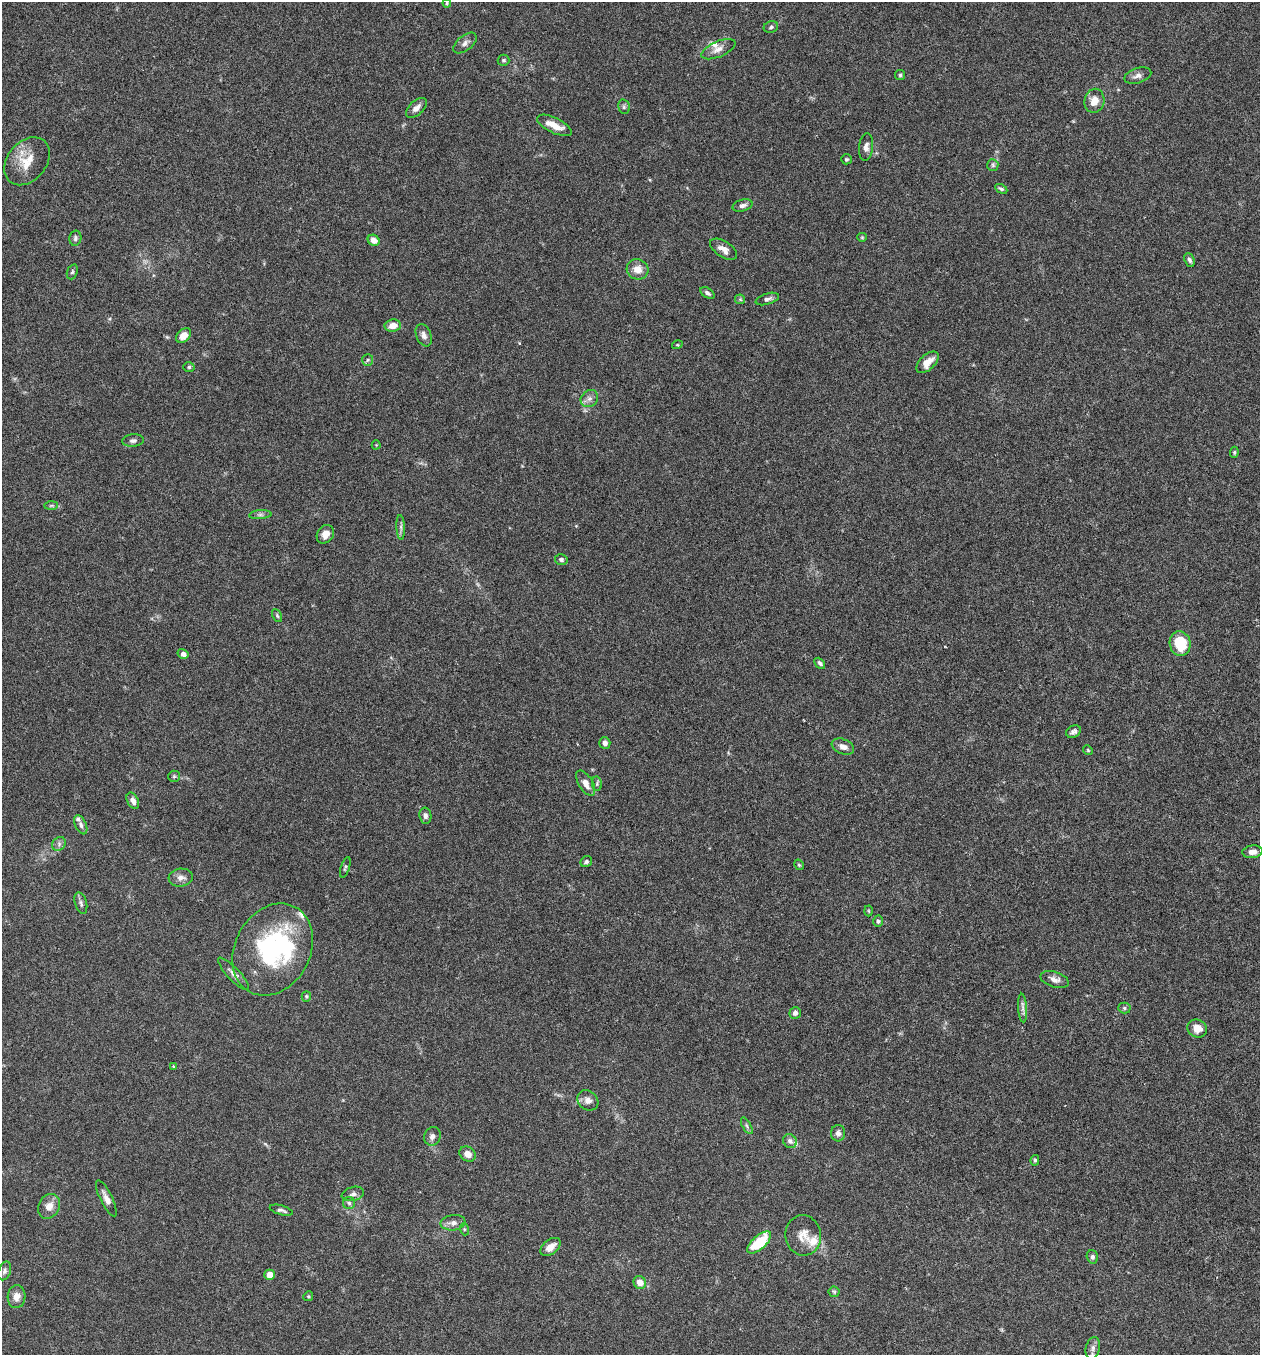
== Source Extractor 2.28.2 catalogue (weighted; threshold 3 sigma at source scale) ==
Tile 6 of 4 x 4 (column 2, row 2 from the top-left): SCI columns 1450-2707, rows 2734-4086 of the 5543 x 5465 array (HDU 1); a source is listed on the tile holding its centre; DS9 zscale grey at full resolution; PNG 1262 x 1357 px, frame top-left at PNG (2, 2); each listed source drawn as its Kron ellipse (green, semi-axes under 4 px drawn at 4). Nothing masked; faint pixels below the display range render black.
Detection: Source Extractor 2.28.2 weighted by HDU 2 'WHT'; one run over the whole footprint, this tile lists its part. Background 0.0173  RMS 0.0019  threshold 0.00795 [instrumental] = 3 sigma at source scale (4.09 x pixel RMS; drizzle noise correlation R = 1.36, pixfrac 0.8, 0.05/0.05 arcsec/px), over >= 5 px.
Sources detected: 108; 1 inside a brighter object's white glare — neither listed nor drawn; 7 inside a brighter listed object's ellipse — not listed separately; the other 100 listed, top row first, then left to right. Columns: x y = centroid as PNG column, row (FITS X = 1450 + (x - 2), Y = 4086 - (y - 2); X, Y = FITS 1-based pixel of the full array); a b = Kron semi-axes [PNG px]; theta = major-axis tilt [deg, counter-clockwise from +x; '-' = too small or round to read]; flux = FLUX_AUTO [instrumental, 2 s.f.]
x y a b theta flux
447 3 4 4 - 0.19
771 27 7 5 18 0.36
465 43 13 7 39 0.81
718 49 18 8 23 1.3
504 60 6 5 - 0.31
900 75 5 5 - 0.27
1138 76 14 7 16 0.89
1094 101 12 10 76 1.9
624 107 7 5 -77 0.36
416 108 13 7 42 1
554 125 19 7 -26 2.1
866 147 14 7 83 0.97
846 159 5 5 - 0.33
27 161 27 19 50 4.1
993 165 6 5 - 0.33
1001 189 7 4 -27 0.35
743 205 10 5 15 0.63
862 237 5 4 - 0.19
75 238 7 6 - 0.43
374 240 6 5 - 1.3
724 249 15 7 -33 1.3
1189 260 7 5 -65 0.44
637 269 11 10 - 1.8
72 272 8 5 70 0.36
707 293 8 4 -33 0.54
740 299 5 5 - 0.23
767 299 12 5 17 0.6
393 326 8 6 8 1.8
184 335 8 6 42 1.6
424 335 12 7 -67 0.89
677 345 5 3 - 0.16
368 360 6 5 - 0.3
927 362 13 7 44 1.9
189 367 5 5 - 0.3
589 399 9 8 - 0.83
133 441 11 6 5 0.56
376 445 4 4 - 0.16
1234 452 5 4 - 0.22
51 505 7 4 1 0.3
260 515 11 4 5 0.46
401 527 12 4 -87 0.53
325 534 10 8 54 1.4
561 560 6 5 - 0.47
277 616 7 4 -64 0.25
1180 644 12 10 -82 5.5
183 654 6 4 -32 0.68
820 663 6 4 -45 0.44
1073 732 7 5 29 0.56
605 743 6 5 - 0.65
843 747 12 7 -22 1.1
1088 750 5 4 - 0.21
174 776 6 5 - 0.3
586 783 14 7 -59 1.3
597 784 7 5 -82 0.32
133 801 9 5 -62 0.93
425 816 8 6 -81 0.61
81 825 10 5 -66 0.62
59 844 7 6 - 0.52
1252 852 10 6 6 1.2
586 862 6 5 - 0.4
799 865 6 4 -60 0.23
345 867 11 4 71 0.3
181 878 12 9 5 1
81 903 11 6 -74 0.51
868 911 5 3 - 0.18
878 921 5 5 - 0.33
273 950 48 37 61 25
233 974 21 6 -47 1.1
1055 979 15 7 -18 1.1
306 996 5 4 - 0.26
1023 1008 14 4 -87 0.72
1124 1008 6 5 - 0.32
795 1013 6 5 - 0.65
1197 1028 10 9 - 2
173 1067 3 2 - 0.2
588 1100 11 9 -38 1.1
747 1126 9 4 -60 0.41
838 1133 8 7 - 0.69
432 1136 9 8 - 0.79
790 1141 7 6 - 0.65
468 1154 8 7 - 1.3
1035 1160 5 4 - 0.27
353 1194 11 7 14 0.67
106 1198 20 6 -64 1.2
349 1203 6 6 - 0.38
49 1206 13 10 60 1.6
281 1210 12 4 -16 0.47
453 1223 12 7 7 1.1
464 1229 6 4 -72 0.22
803 1235 20 18 -82 2.6
759 1242 15 6 41 7.1
550 1247 11 7 39 1.6
1092 1257 7 5 -74 0.45
5 1271 9 6 71 0.52
270 1275 5 5 - 1.7
640 1282 7 6 - 1.6
834 1292 5 5 - 0.25
308 1296 5 4 - 0.22
16 1297 11 9 87 1.3
1093 1348 11 7 76 0.81